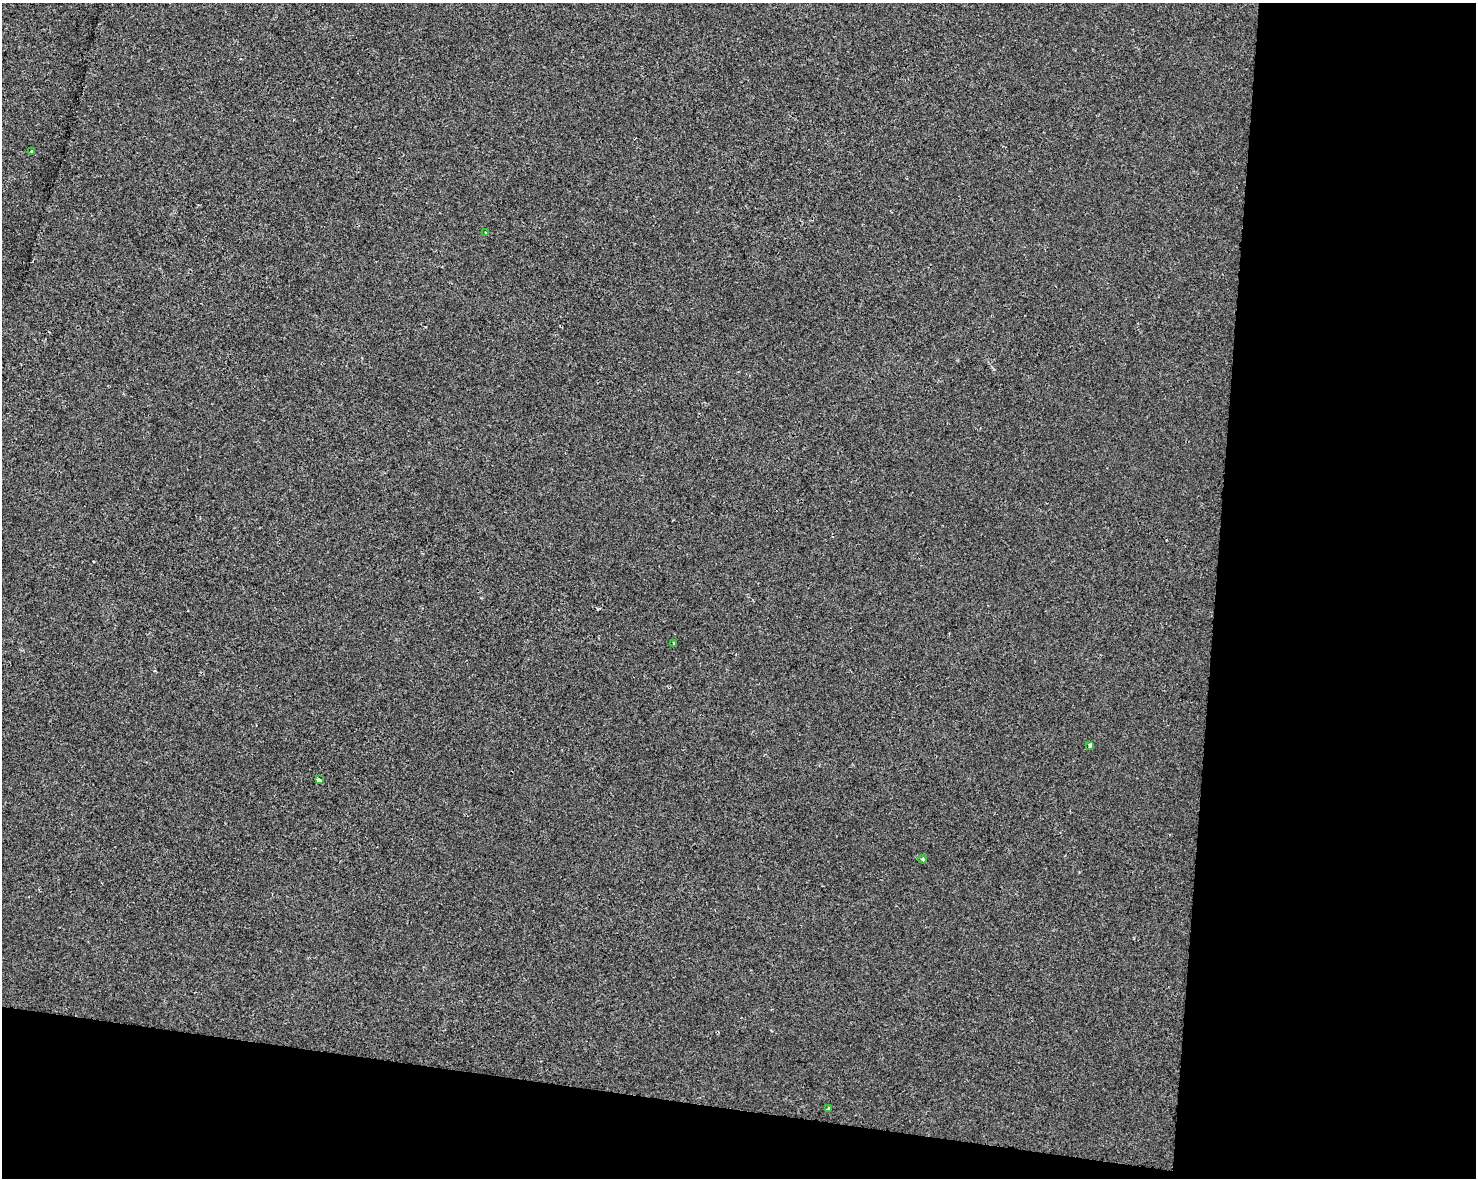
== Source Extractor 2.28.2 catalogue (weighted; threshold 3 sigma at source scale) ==
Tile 12 of 3 x 4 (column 3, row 4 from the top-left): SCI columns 3175-4648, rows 11-1186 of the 4934 x 4714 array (HDU 1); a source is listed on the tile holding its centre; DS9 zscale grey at full resolution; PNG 1478 x 1180 px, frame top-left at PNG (2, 3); each listed source drawn as its Kron ellipse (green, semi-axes under 4 px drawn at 4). Shown black and unused: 24% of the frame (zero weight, under 2 of 3 exposures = <1% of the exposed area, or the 3 px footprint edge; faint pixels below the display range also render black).
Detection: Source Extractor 2.28.2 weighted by HDU 2 'WHT'; one run over the whole footprint, this tile lists its part. Background 0.00135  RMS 0.0056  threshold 0.0251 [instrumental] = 3 sigma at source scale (4.5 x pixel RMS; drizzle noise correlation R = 1.50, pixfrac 1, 0.0396/0.0396 arcsec/px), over >= 5 px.
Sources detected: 7; all 7 listed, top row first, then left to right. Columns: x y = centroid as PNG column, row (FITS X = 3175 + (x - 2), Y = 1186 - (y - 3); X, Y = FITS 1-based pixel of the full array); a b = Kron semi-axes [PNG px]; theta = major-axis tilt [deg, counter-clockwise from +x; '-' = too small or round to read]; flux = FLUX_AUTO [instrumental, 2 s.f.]
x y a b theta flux
31 152 3 3 - 1.1
486 232 3 3 - 1.5
674 643 3 3 - 1.6
1090 745 3 3 - 1.7
319 780 4 3 - 3.4
923 859 4 3 - 1.2
828 1109 4 3 - 2.1